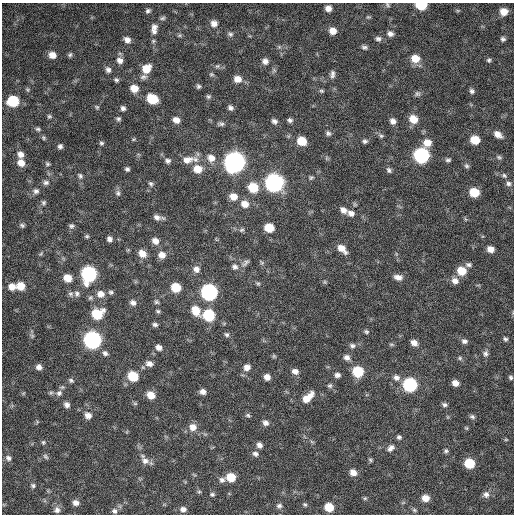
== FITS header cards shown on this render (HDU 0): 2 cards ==
NAXIS1  =                  512 / Axis length
NAXIS2  =                  512 / Axis length

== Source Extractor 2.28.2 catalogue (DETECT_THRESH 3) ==
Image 512 x 512 px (HDU 0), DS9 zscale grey, 1 PNG px = 1 image px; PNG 516 x 516 px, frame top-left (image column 1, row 512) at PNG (2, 3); no overlay
Background 360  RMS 20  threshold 59.4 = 3 sigma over >= 5 px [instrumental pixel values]
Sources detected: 206; all 206 listed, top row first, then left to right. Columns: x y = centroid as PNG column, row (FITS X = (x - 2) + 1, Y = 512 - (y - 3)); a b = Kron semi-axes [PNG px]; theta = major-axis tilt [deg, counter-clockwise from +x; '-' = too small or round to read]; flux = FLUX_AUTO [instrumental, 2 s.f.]
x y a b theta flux
387 5 7 5 -43 2300
421 5 7 5 -1 56000
328 8 6 6 - 8300
148 11 7 5 33 3000
504 11 7 7 - 14000
368 17 6 4 -14 1600
163 18 7 5 16 2600
214 23 8 7 - 8300
154 27 8 8 - 5600
154 31 8 7 - 4700
333 31 7 7 - 11000
230 34 8 6 -17 3500
390 34 8 7 - 5300
179 35 6 4 45 1900
378 39 8 6 -10 3900
503 39 6 5 - 3100
127 40 8 6 -40 7200
153 41 5 5 - 2100
364 47 8 5 -7 3300
52 55 7 7 - 11000
70 55 6 5 - 2500
415 58 8 8 - 18000
120 60 8 7 - 6500
489 60 6 6 - 2500
265 61 7 7 - 6300
217 66 6 5 - 2300
146 69 9 8 - 20000
108 70 7 6 - 4500
211 74 7 5 -1 2200
332 74 10 6 81 4800
143 77 10 7 15 4400
237 79 9 8 - 11000
116 80 6 5 - 2600
198 86 6 5 - 2700
134 88 8 7 - 15000
321 91 6 5 - 2100
472 91 7 6 - 3500
417 94 8 7 - 3300
208 96 7 6 - 2600
152 99 9 7 -33 39000
13 101 8 7 - 61000
97 107 5 4 - 1800
123 108 5 5 - 3500
230 108 7 6 - 4200
49 116 6 5 - 2100
118 119 6 5 - 2700
413 119 9 8 - 16000
176 120 8 6 -25 8400
290 120 6 5 - 3700
274 121 7 6 - 4200
393 121 7 6 - 6100
221 124 9 6 0 3500
38 129 7 4 -10 2300
328 133 7 6 - 3300
498 134 10 6 -35 9100
381 136 7 5 -61 2800
43 138 6 4 -58 2000
134 139 5 3 - 1500
475 140 7 7 - 24000
302 141 8 7 - 25000
365 141 6 5 - 3000
101 143 6 4 -1 2300
427 143 9 8 - 14000
60 146 5 5 - 3500
21 154 8 7 - 7600
421 155 8 8 - 240000
499 157 7 5 -22 2500
211 158 10 9 - 11000
187 160 16 10 15 15000
448 160 7 4 1 2700
168 161 7 6 - 3900
234 162 9 9 - 900000
21 163 9 7 -43 11000
47 164 6 5 - 2400
467 166 7 5 -33 2700
127 169 4 4 - 2800
197 169 10 9 - 18000
389 170 8 5 -65 3200
504 175 8 5 -48 2900
80 176 8 6 -55 3200
311 177 7 6 - 2400
46 182 8 6 0 4000
274 183 9 8 - 510000
508 183 6 6 - 3500
151 184 7 5 -57 2600
253 187 9 8 - 36000
36 191 8 7 - 4500
474 192 7 6 - 32000
118 193 8 7 - 3700
233 197 9 7 -23 12000
43 203 7 6 - 2900
245 204 9 8 - 12000
343 210 9 6 -38 7100
351 213 9 7 -20 6600
157 217 9 7 -20 5800
465 219 6 3 -71 1500
22 225 7 5 -29 2800
71 226 7 6 - 3400
269 228 7 6 - 28000
242 230 7 5 21 2500
87 236 6 5 - 2100
109 239 6 5 - 4600
155 241 8 7 - 8400
342 249 11 6 -44 13000
490 249 6 6 - 9900
41 254 6 4 45 1800
142 254 9 7 -45 11000
162 255 8 7 - 9800
245 263 13 6 43 4600
262 263 7 4 -59 1900
469 265 8 5 -1 3600
235 267 8 7 - 4800
196 269 8 7 - 6800
461 271 8 8 - 23000
89 274 9 8 - 240000
398 277 10 7 -10 7400
68 278 8 7 - 16000
455 281 9 8 - 8100
325 282 6 4 -71 1600
258 283 6 5 - 2100
21 286 8 7 - 18000
12 287 8 7 - 12000
176 287 7 7 - 32000
111 292 7 6 - 2900
209 292 9 8 - 330000
70 294 8 6 0 3300
77 294 8 7 - 4200
101 294 9 8 - 10000
156 302 6 6 - 2500
133 303 8 6 -35 5300
196 310 10 8 -62 20000
158 311 6 5 - 2100
97 314 10 8 26 43000
209 315 8 7 - 74000
155 325 6 5 - 3100
366 331 6 5 - 2200
227 334 7 6 - 3000
32 336 6 5 - 2400
505 339 6 5 - 2600
92 340 9 8 - 430000
464 341 7 6 - 4200
414 343 7 6 - 7300
391 345 8 4 -8 1900
352 346 7 6 - 3600
159 347 7 6 - 6700
105 353 8 6 -44 3900
485 354 8 7 - 4300
274 356 6 5 - 1700
347 357 8 7 - 5500
460 358 6 6 - 2300
149 364 8 6 -16 6600
39 367 7 6 - 6100
247 367 8 7 - 7600
295 371 7 6 - 6000
358 372 8 7 - 52000
337 375 6 5 - 4500
133 376 8 7 - 42000
267 377 6 6 - 7700
511 377 6 5 - 2300
396 378 9 8 - 5700
71 380 7 5 -39 2700
455 383 6 5 - 8200
410 385 8 8 - 160000
330 386 7 6 - 2600
203 392 6 6 - 6300
59 393 10 8 30 6500
151 395 8 6 -29 16000
308 397 14 7 44 16000
135 403 6 4 -1 1700
67 405 7 6 - 5000
444 405 7 5 -19 3100
88 415 8 7 - 8500
248 415 6 5 - 2400
472 417 7 5 -22 3000
265 423 7 6 - 5300
193 427 9 9 - 11000
466 428 5 5 - 1500
399 437 6 5 - 2800
506 440 5 3 - 1300
43 442 6 5 - 2000
259 445 7 6 - 5200
391 448 10 7 43 6000
446 451 5 5 - 2600
255 454 8 7 - 4400
45 456 8 5 -45 2800
8 458 8 6 -46 4400
370 460 6 5 - 1900
145 461 11 9 -25 8200
469 463 7 7 - 40000
353 472 7 6 - 9100
231 477 7 7 - 27000
222 480 8 7 - 4600
33 486 6 5 - 2500
199 492 5 5 - 1700
212 494 6 5 - 2500
486 495 8 8 - 5700
365 498 5 5 - 1800
425 498 7 6 - 12000
76 503 7 6 - 6500
305 504 6 4 -46 2000
279 506 7 6 - 3700
329 507 7 6 - 25000
183 509 7 6 - 5600
57 510 9 8 - 5600
414 510 7 5 -22 2200
114 511 8 6 -46 4100
At the frame edge (FLAGS 8, measured only in part): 2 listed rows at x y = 387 5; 421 5